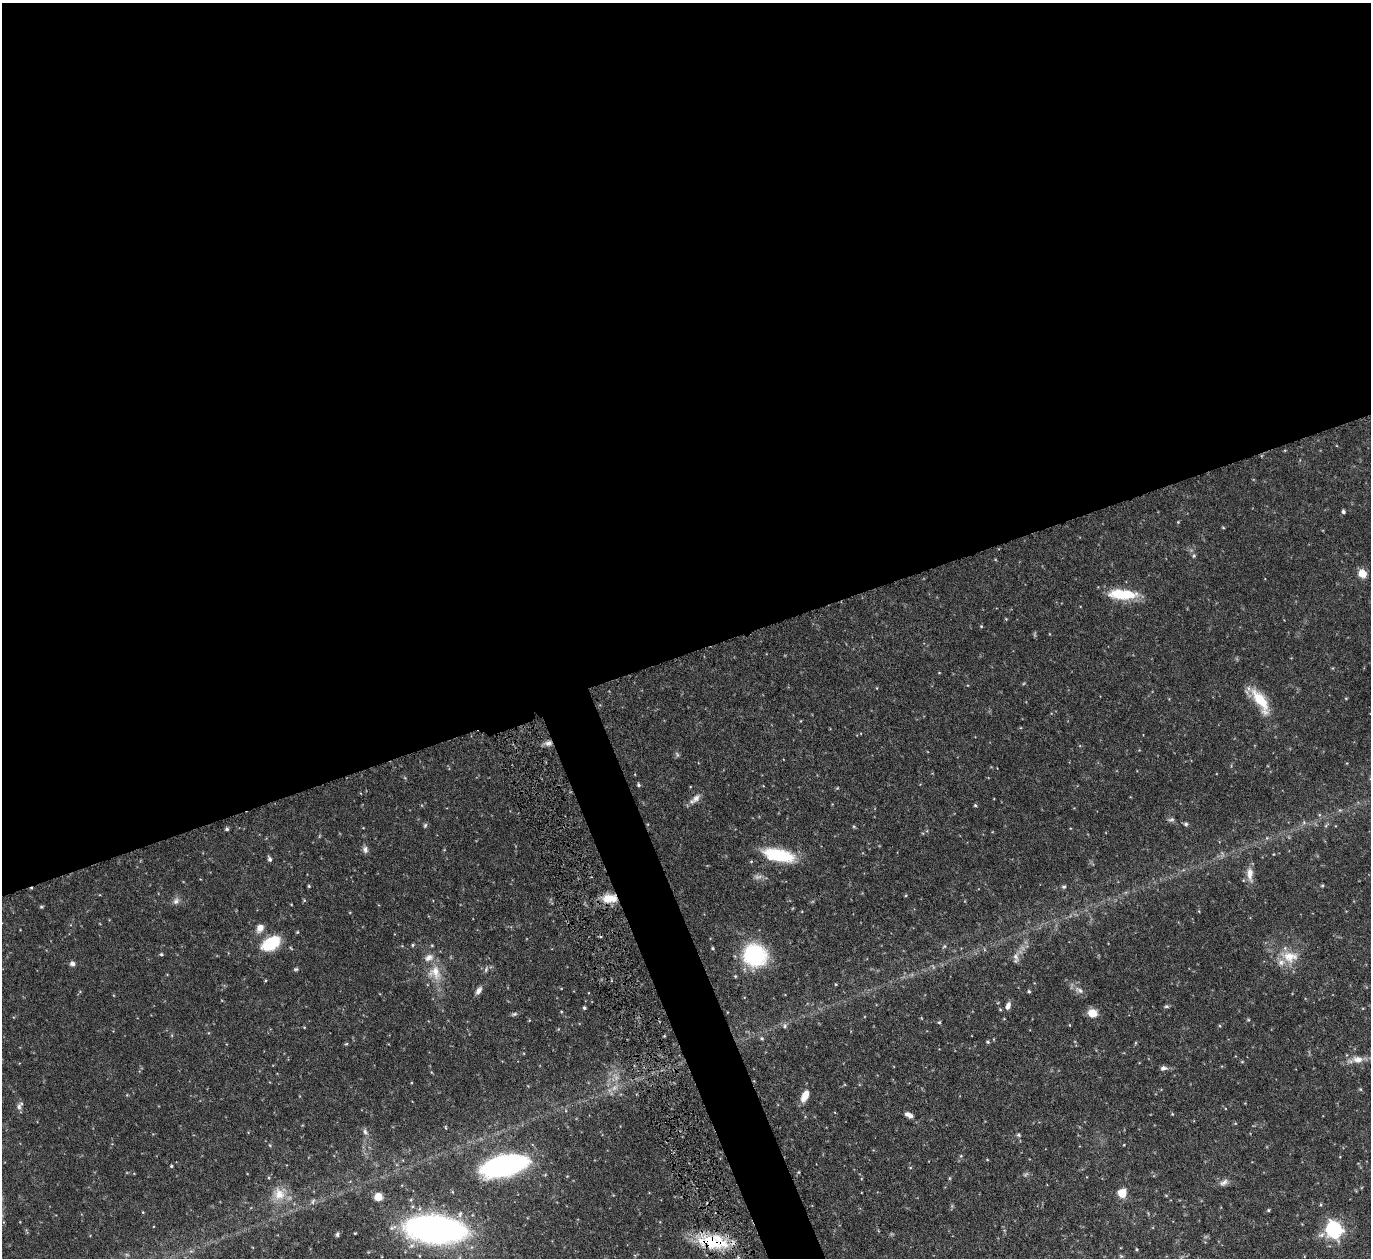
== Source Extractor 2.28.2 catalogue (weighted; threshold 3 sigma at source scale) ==
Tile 2 of 4 x 4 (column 2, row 1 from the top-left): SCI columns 1423-2791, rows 4073-5328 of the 5533 x 5491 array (HDU 1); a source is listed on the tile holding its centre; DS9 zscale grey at full resolution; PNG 1373 x 1260 px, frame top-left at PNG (2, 3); no overlay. Shown black and unused: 54% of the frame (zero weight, under 5 of 9 exposures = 3% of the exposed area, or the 3 px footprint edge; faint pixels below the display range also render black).
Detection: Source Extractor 2.28.2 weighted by HDU 2 'WHT'; one run over the whole footprint, this tile lists its part. Background 0.099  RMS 0.0037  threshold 0.0152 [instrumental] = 3 sigma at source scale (4.09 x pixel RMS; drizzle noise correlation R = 1.36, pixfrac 0.8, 0.05/0.05 arcsec/px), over >= 5 px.
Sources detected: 90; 3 too faint to see at this stretch — not listed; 4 inside a brighter listed object's ellipse — not listed separately; the other 83 listed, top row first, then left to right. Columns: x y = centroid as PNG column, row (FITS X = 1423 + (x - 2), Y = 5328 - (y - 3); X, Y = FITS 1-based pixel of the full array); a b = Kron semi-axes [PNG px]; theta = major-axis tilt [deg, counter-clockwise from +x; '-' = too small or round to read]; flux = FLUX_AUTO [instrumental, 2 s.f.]
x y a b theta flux
1343 511 5 4 - 0.7
1178 522 4 4 - 0.28
1223 528 5 3 - 0.3
1194 556 6 4 69 0.51
1362 573 10 9 - 3.3
1123 594 31 10 -2 12
981 626 4 3 - 0.31
1261 701 35 12 -58 10
548 743 9 8 - 1.5
677 755 7 4 -65 0.56
638 785 4 4 - 0.54
696 798 14 8 43 2
975 805 4 4 - 0.43
1340 810 5 4 - 0.43
1171 820 9 4 5 0.63
1186 824 5 5 - 0.66
425 825 6 5 - 0.54
227 829 4 4 - 0.6
365 849 9 7 -74 1.2
779 855 36 14 -12 15
270 859 6 4 -73 0.82
1250 874 21 8 -88 2.8
1322 885 4 3 - 0.41
309 886 5 4 - 0.36
1064 887 6 5 - 0.53
608 898 16 11 23 5.2
176 901 10 7 52 1.3
41 907 5 4 - 0.44
260 928 10 8 56 2.3
271 943 23 14 29 11
413 945 5 4 - 0.44
432 945 5 3 - 0.31
944 946 6 4 45 0.48
713 948 4 3 - 0.36
161 954 5 4 - 0.46
755 955 19 17 -29 35
1290 956 23 15 -6 6.7
1015 957 12 7 -63 1.5
72 963 6 6 - 1
296 969 6 4 14 0.48
486 969 9 4 64 0.76
435 972 21 17 -73 6.8
836 984 4 3 - 0.27
479 990 10 6 54 1.5
1079 990 13 6 -35 1.6
1029 991 5 4 - 0.47
1008 1006 9 6 71 1.6
1166 1006 6 4 -15 0.51
584 1008 4 3 - 0.54
1093 1013 10 8 -14 4
514 1014 8 5 26 0.58
939 1022 5 4 - 0.37
785 1026 6 5 - 0.71
304 1027 4 3 - 0.25
762 1038 5 4 - 0.54
988 1042 4 4 - 0.48
346 1044 5 3 - 0.32
1358 1059 15 10 -9 3.1
1163 1068 9 6 6 1.1
805 1096 13 7 63 3.9
19 1106 9 6 90 1.2
911 1116 6 6 - 1
445 1127 5 3 - 0.28
365 1132 8 6 -58 0.96
1019 1135 6 4 -27 0.55
270 1145 5 3 - 0.32
961 1156 5 3 - 0.34
171 1166 4 4 - 0.37
504 1166 37 16 14 70
799 1172 5 3 - 0.34
949 1178 5 4 - 0.34
1224 1182 12 7 29 1.5
1122 1193 5 5 - 9.2
279 1194 18 16 -68 5.7
378 1197 7 7 - 4.3
313 1201 8 4 64 0.72
1321 1205 5 4 - 0.36
1268 1210 5 4 - 0.39
436 1229 45 20 -5 150
1334 1230 7 7 - 110
337 1235 6 5 - 0.63
713 1242 39 17 -5 16
1137 1249 4 3 - 0.32
Overlapping masked pixels (flux is a lower limit): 3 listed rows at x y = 548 743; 608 898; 713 1242
Isophote crosses this tile's border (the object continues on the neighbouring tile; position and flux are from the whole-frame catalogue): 1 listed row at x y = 436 1229